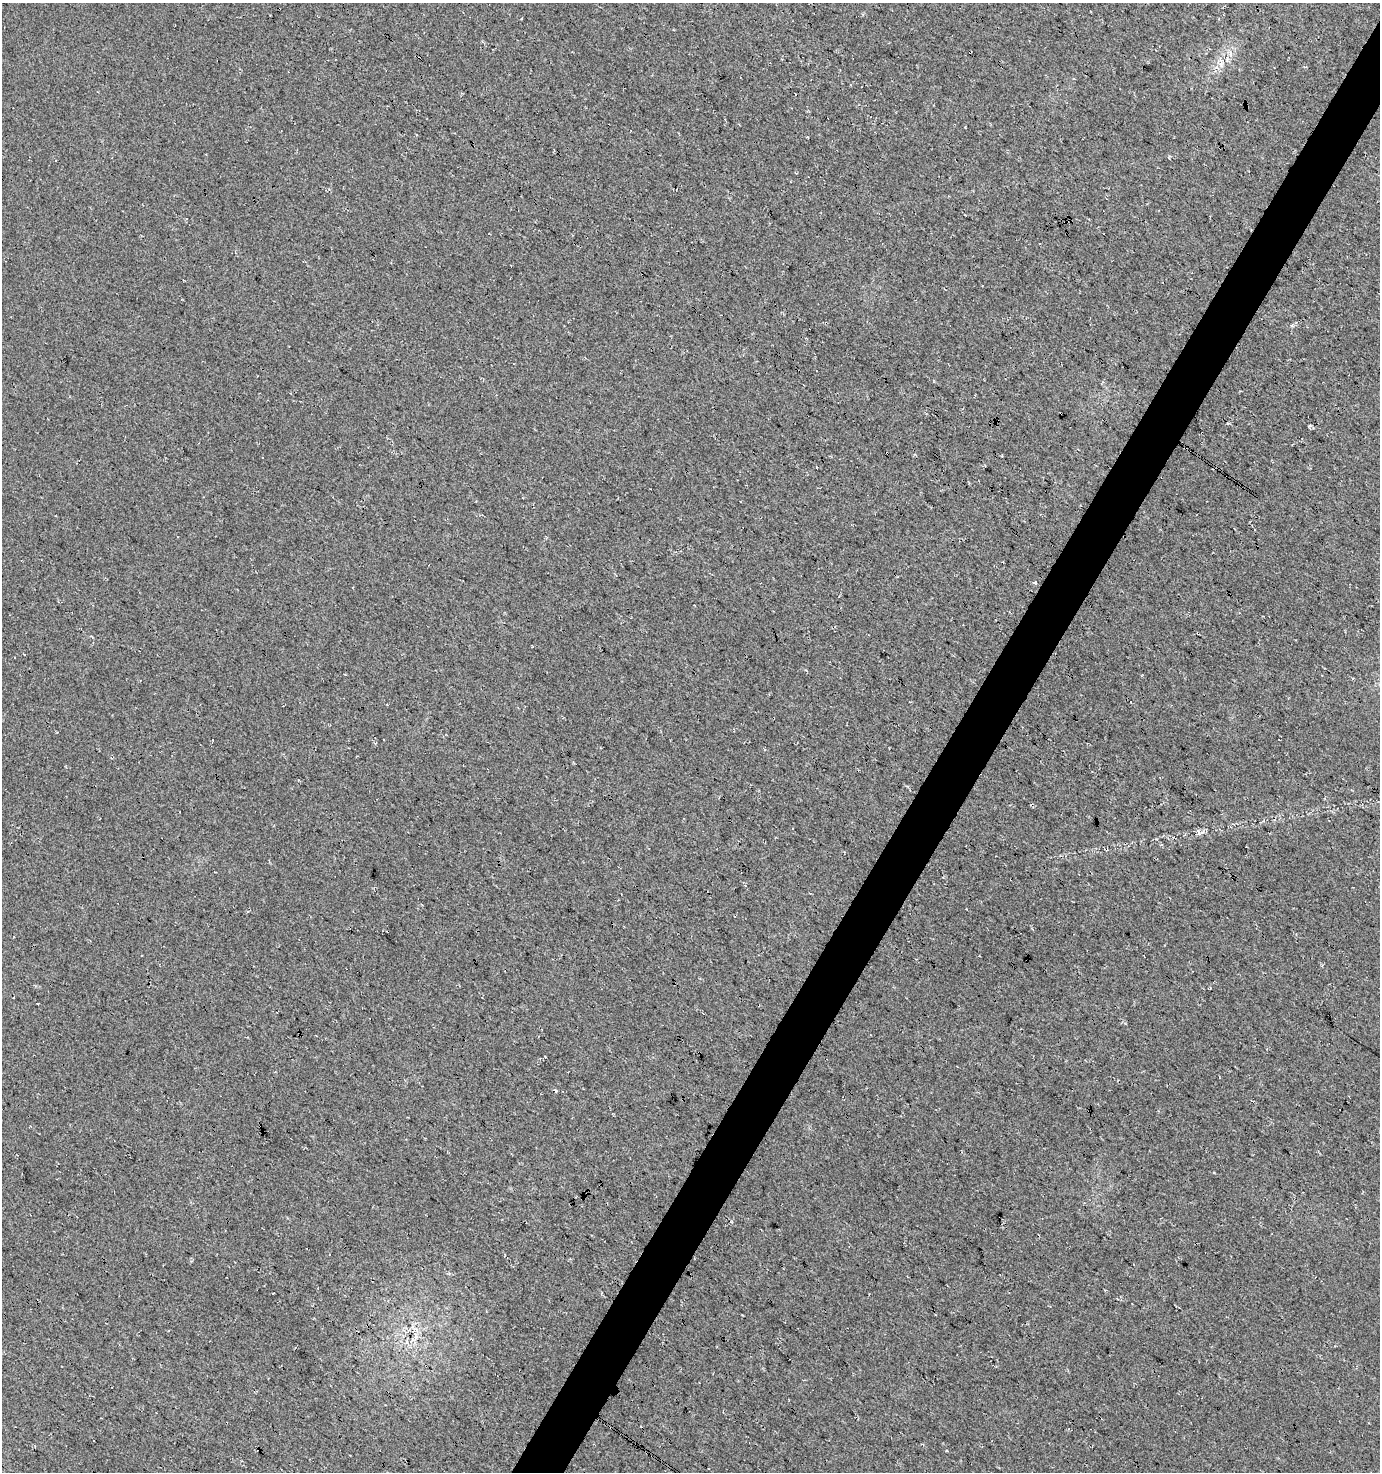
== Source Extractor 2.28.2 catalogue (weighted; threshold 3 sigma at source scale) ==
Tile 10 of 4 x 4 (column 2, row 3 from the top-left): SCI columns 1567-2944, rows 1478-2947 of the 5954 x 5886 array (HDU 1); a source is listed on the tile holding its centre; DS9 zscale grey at full resolution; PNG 1382 x 1474 px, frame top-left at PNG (2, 3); no overlay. Shown black and unused: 4% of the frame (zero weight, under 3 of 4 exposures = <1% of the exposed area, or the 3 px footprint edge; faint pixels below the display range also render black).
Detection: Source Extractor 2.28.2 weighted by HDU 2 'WHT'; one run over the whole footprint, this tile lists its part. Background 0.0167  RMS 0.0086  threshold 0.0389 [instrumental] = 3 sigma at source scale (4.5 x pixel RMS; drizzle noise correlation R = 1.50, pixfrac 1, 0.0396/0.0396 arcsec/px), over >= 5 px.
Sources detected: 5; all 5 listed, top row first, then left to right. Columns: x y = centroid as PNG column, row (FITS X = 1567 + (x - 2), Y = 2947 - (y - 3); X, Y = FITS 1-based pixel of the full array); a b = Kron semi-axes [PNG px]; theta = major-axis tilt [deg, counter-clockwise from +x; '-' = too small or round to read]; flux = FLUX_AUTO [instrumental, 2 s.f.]
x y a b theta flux
1221 64 8 5 56 2.8
1035 583 5 4 - 1.8
1202 832 9 3 44 2
555 1091 4 3 - 1.9
416 1336 12 4 -85 4.3